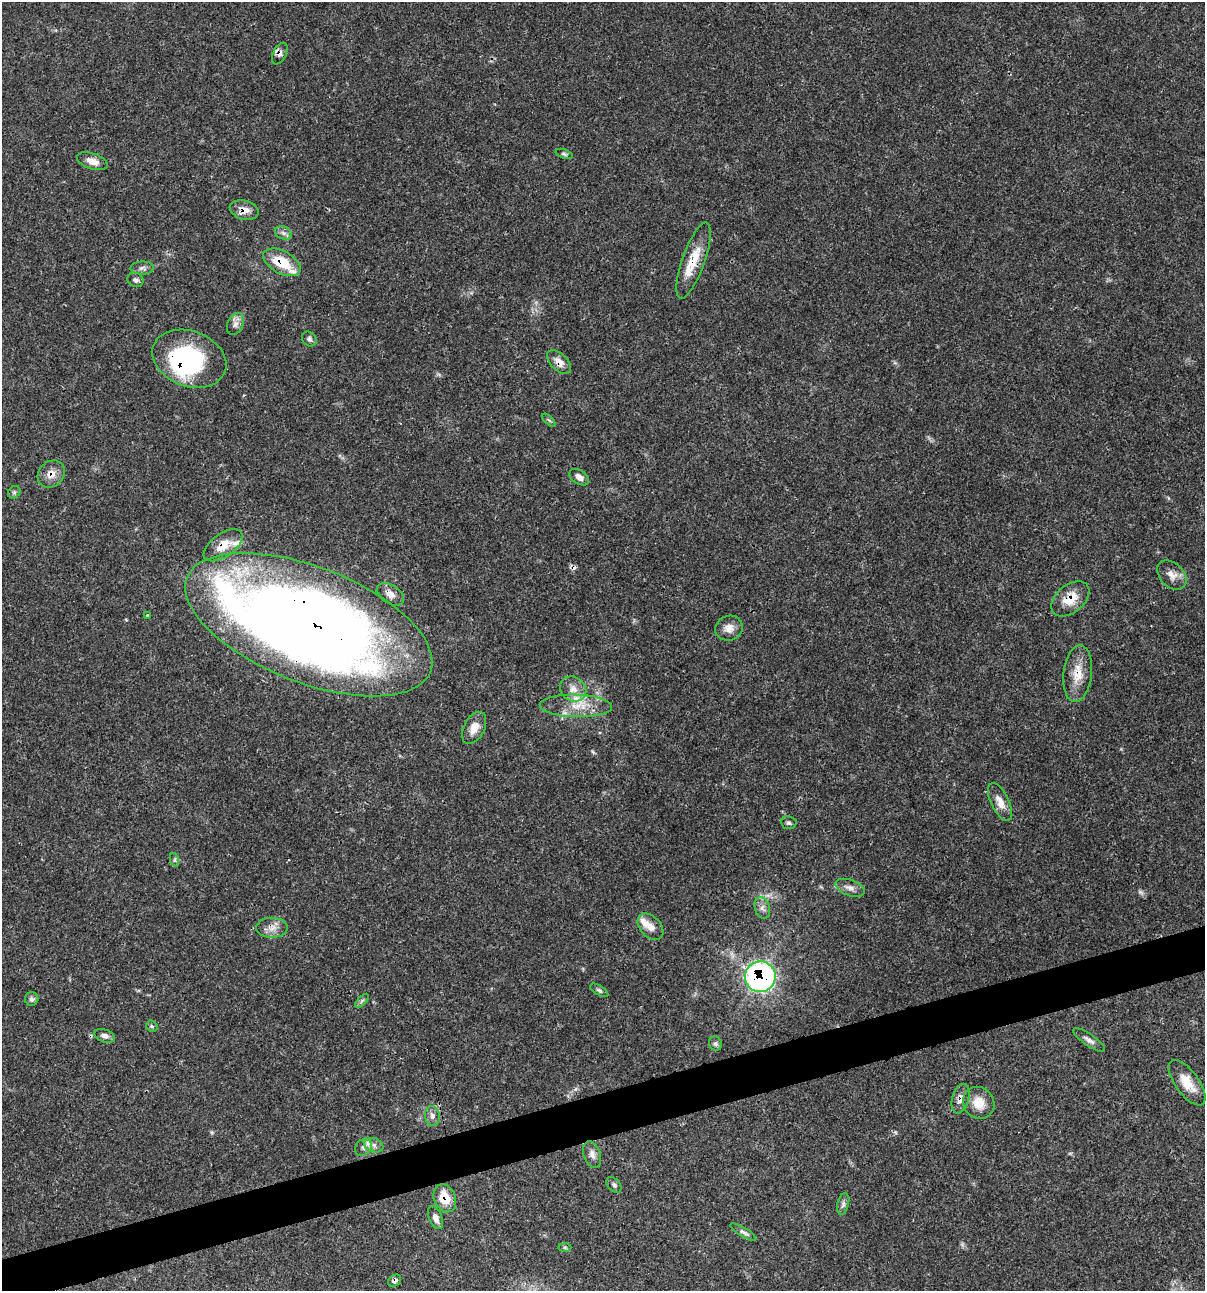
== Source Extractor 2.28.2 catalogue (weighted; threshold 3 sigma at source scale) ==
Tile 7 of 4 x 4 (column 3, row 2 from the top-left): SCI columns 2508-3710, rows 2583-3871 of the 4963 x 5162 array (HDU 1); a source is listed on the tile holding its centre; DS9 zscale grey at full resolution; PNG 1207 x 1293 px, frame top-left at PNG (2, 2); each listed source drawn as its Kron ellipse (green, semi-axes under 4 px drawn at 4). Shown black and unused: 3% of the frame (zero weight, under 3 of 4 exposures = <1% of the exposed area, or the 3 px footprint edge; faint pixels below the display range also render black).
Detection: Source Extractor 2.28.2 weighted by HDU 2 'WHT'; one run over the whole footprint, this tile lists its part. Background 0.0314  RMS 0.002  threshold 0.0091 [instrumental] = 3 sigma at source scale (4.5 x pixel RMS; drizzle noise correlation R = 1.50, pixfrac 1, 0.0396/0.0396 arcsec/px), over >= 5 px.
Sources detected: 63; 1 inside a brighter object's white glare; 1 cosmic-ray / hot-pixel residue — neither listed nor drawn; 4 inside a brighter listed object's ellipse — not listed separately; the other 57 listed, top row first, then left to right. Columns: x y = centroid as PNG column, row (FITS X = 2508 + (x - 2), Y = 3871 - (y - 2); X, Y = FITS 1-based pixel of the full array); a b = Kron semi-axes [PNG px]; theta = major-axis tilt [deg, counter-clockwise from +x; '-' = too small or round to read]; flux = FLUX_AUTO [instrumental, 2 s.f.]
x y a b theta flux
280 54 11 6 64 0.87
564 154 9 4 -19 0.39
92 161 16 8 -18 1.7
244 210 15 9 -14 1.8
283 233 8 6 -22 0.69
693 260 40 11 70 5.2
282 262 20 11 -28 6.2
142 268 12 6 1 0.79
135 280 8 7 - 0.66
235 324 11 7 64 1
309 339 8 6 -47 0.59
189 359 38 27 -21 26
559 362 15 8 -44 1.6
549 420 8 3 -45 0.29
51 474 15 12 46 2.2
579 477 11 6 -34 1.2
14 492 7 5 44 0.41
223 545 22 11 35 3.3
1172 575 17 12 -45 1.8
390 594 15 9 -32 1.5
1070 599 22 14 40 4
147 615 3 3 - 0.25
309 625 130 58 -21 340
729 628 14 12 19 1.7
1078 674 28 14 84 4.1
573 689 14 12 -33 2.1
576 706 36 11 -2 4.7
474 728 17 10 63 2.5
1000 802 20 9 -64 2.2
789 823 8 6 -7 0.5
175 860 7 4 -72 0.35
850 888 15 8 -20 1.3
762 908 11 7 -72 0.98
650 927 15 10 -46 1.8
272 928 16 10 -1 1.7
760 977 15 15 - 51
599 990 10 4 -31 0.46
32 999 7 6 - 0.52
362 1001 9 3 45 0.39
152 1026 6 5 - 0.34
105 1036 11 6 -18 0.89
1089 1040 19 6 -34 1
715 1044 7 6 - 0.48
1187 1083 27 11 -54 3.9
960 1099 15 8 74 1.4
979 1103 17 15 -53 3.4
432 1116 10 7 -85 0.89
374 1145 9 7 -20 0.96
363 1147 9 7 52 0.91
592 1154 14 8 -69 1.2
614 1185 9 6 -47 0.55
445 1198 14 10 -66 4.4
843 1204 11 6 76 0.68
435 1218 12 6 -68 1.3
743 1232 15 4 -32 0.71
565 1247 6 4 -1 0.27
395 1281 7 5 37 0.62
Overlapping masked pixels (flux is a lower limit): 16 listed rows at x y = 280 54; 244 210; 693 260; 282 262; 189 359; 559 362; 51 474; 223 545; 1070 599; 309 625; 1078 674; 760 977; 105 1036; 960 1099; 445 1198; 395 1281